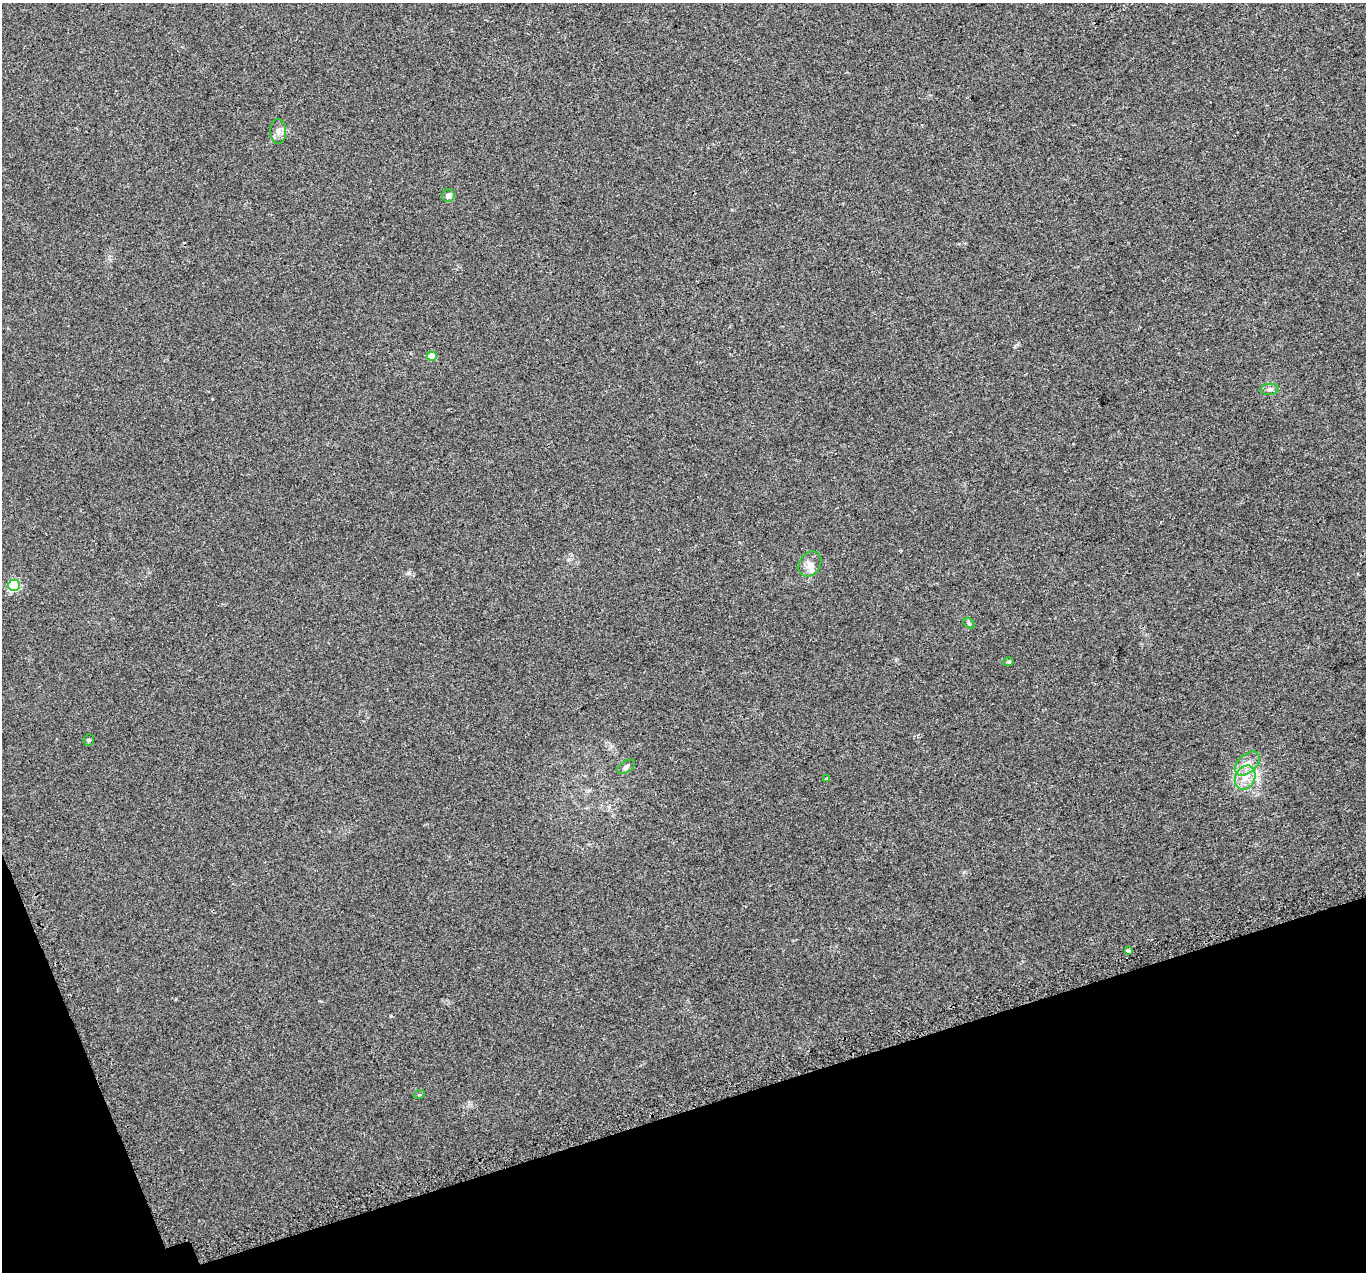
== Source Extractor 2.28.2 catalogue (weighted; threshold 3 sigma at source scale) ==
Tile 14 of 4 x 4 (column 2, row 4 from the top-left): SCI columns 1397-2760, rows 163-1432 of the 5518 x 5351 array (HDU 1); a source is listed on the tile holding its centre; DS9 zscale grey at full resolution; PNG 1368 x 1274 px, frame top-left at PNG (2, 3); each listed source drawn as its Kron ellipse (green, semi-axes under 4 px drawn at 4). Shown black and unused: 15% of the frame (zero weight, under 2 of 3 exposures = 3% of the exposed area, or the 3 px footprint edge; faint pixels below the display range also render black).
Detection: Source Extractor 2.28.2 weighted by HDU 2 'WHT'; one run over the whole footprint, this tile lists its part. Background 0.0227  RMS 0.0068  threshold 0.0304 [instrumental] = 3 sigma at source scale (4.5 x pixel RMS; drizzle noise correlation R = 1.50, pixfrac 1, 0.0396/0.0396 arcsec/px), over >= 5 px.
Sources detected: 16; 1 inside a brighter listed object's ellipse — not listed separately; the other 15 listed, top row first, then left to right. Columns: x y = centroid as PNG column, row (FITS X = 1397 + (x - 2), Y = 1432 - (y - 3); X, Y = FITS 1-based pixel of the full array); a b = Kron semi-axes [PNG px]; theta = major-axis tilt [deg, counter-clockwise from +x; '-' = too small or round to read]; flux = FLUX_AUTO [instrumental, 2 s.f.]
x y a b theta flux
278 131 12 8 -89 3.5
448 196 6 6 - 3.3
432 356 5 4 - 9.9
1270 389 9 5 3 1.9
810 564 13 10 56 4.5
14 585 6 5 - 52
969 623 7 3 -37 0.83
1008 662 5 4 - 0.95
89 740 6 5 - 0.89
1247 763 15 9 41 6.1
626 767 10 5 33 1.7
1245 778 13 9 63 6.9
826 779 4 3 - 10
1128 951 4 3 - 4
419 1095 5 3 - 0.62
Unlisted compact peaks at least as high as the median listed source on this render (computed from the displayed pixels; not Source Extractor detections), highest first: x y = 408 573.